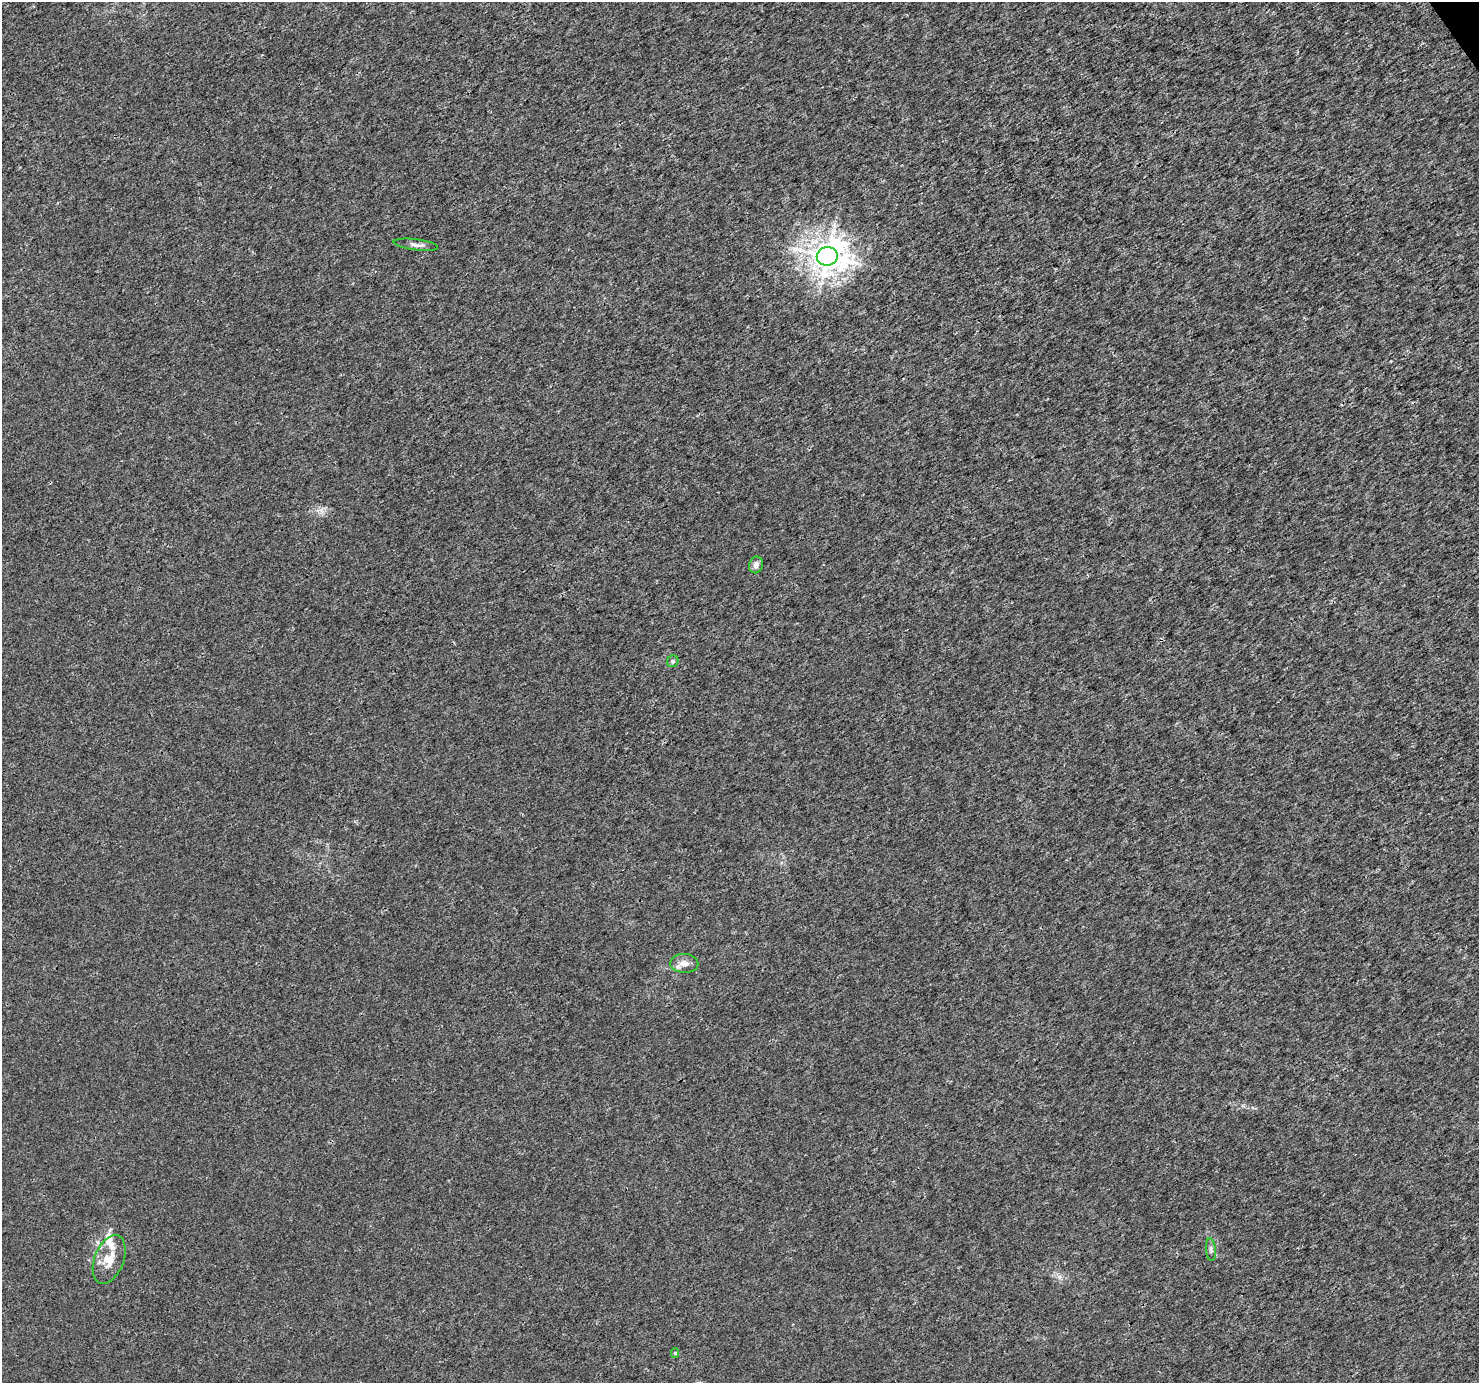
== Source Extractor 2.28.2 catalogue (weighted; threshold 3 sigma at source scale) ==
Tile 10 of 4 x 4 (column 2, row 3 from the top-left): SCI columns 1483-2959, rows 1564-2944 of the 5914 x 5830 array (HDU 1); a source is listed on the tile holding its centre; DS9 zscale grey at full resolution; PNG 1481 x 1385 px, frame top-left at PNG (2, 2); each listed source drawn as its Kron ellipse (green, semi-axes under 4 px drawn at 4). Shown black and unused: <1% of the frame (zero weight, under 3 of 4 exposures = <1% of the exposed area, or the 3 px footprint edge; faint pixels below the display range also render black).
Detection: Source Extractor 2.28.2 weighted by HDU 2 'WHT'; one run over the whole footprint, this tile lists its part. Background 0.0011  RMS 0.002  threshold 0.00894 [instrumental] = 3 sigma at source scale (4.5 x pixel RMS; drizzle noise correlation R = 1.50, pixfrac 1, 0.0396/0.0396 arcsec/px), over >= 5 px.
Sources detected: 10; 2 inside a brighter listed object's ellipse — not listed separately; the other 8 listed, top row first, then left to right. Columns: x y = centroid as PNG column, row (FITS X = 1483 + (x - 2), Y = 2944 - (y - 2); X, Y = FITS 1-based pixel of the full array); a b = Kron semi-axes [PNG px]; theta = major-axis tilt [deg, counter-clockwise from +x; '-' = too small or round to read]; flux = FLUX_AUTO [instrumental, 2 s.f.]
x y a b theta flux
416 245 22 5 -7 0.99
827 256 10 9 - 290
756 565 8 7 - 0.86
673 661 6 5 - 0.38
684 963 14 9 -3 1.6
1211 1250 11 5 -84 0.57
109 1260 26 14 69 3.6
675 1353 5 4 - 0.32